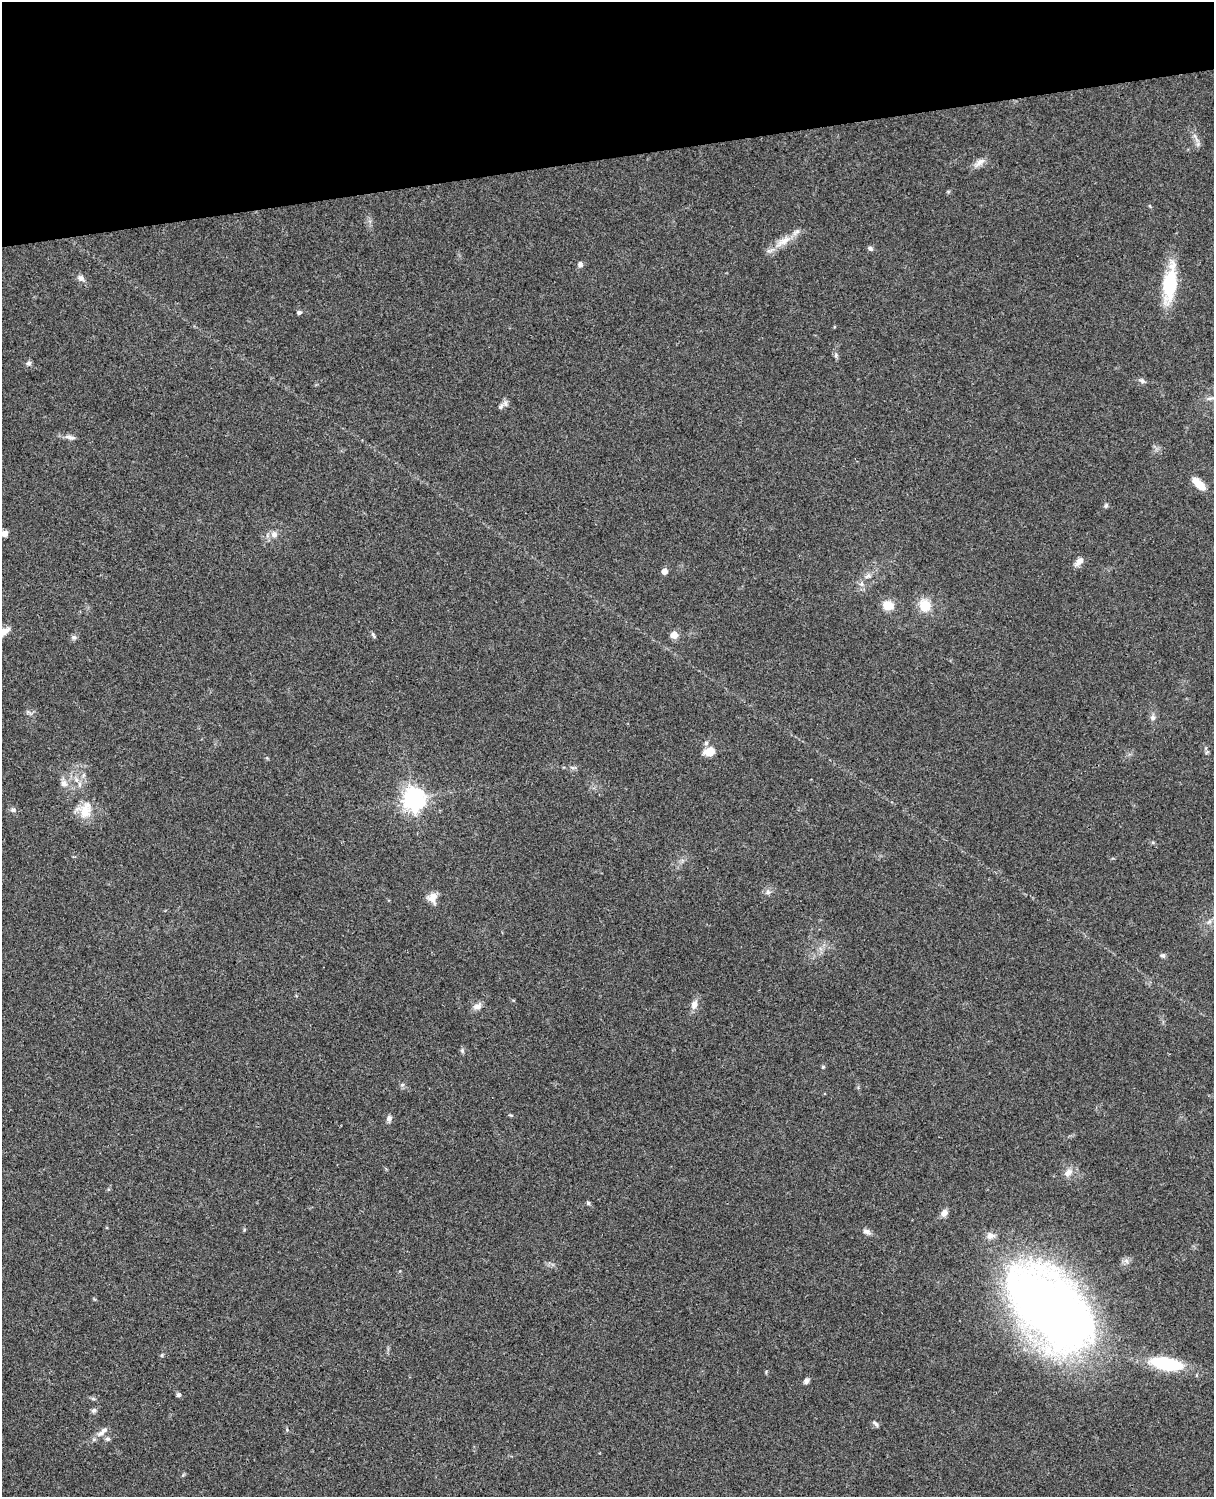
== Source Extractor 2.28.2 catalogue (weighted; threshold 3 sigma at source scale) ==
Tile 3 of 4 x 3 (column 3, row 1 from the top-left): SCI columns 2546-3757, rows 3269-4763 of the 5088 x 4927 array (HDU 1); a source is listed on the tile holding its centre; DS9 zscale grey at full resolution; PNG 1216 x 1499 px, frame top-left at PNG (2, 2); no overlay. Shown black and unused: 10% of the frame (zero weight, under 3 of 4 exposures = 6% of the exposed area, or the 3 px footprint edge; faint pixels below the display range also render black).
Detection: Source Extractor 2.28.2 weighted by HDU 2 'WHT'; one run over the whole footprint, this tile lists its part. Background 0.0838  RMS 0.006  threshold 0.0269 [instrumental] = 3 sigma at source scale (4.5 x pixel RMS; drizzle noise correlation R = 1.50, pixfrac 1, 0.05/0.05 arcsec/px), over >= 5 px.
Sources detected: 62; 2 inside a brighter listed object's ellipse — not listed separately; the other 60 listed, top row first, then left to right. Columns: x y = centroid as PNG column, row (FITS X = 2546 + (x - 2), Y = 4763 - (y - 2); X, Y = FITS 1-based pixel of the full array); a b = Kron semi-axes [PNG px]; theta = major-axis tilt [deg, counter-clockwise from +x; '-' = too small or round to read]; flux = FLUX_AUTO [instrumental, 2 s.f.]
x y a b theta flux
979 162 19 7 38 3.9
783 241 27 10 33 9
870 248 7 5 -34 1.4
580 264 6 6 - 2
81 278 10 8 -46 2.4
1170 284 32 11 82 41
299 312 6 5 - 1.2
834 327 4 3 - 0.5
836 355 7 4 89 1.1
28 363 7 6 - 1.4
1142 381 8 6 -17 1.5
1210 398 13 4 7 2
505 403 9 8 - 2.4
70 437 14 6 -12 2.6
1199 484 18 8 -44 7.8
1106 505 6 5 - 1
5 533 6 6 - 4.1
274 534 10 9 - 3.4
1079 562 13 7 46 3.3
664 571 5 5 - 5.2
867 576 9 5 27 2.1
861 584 6 6 - 1.8
888 605 13 11 -20 7.9
925 605 12 11 - 13
2 632 21 9 26 7.6
373 635 8 4 -68 0.96
674 635 5 5 - 10
74 637 8 7 - 1.5
1153 717 7 7 - 1.8
706 743 6 6 - 1.3
709 751 12 9 15 7.3
76 780 7 6 - 2
64 783 10 9 - 3.3
414 799 8 7 - 440
13 810 7 7 - 1.5
85 810 22 20 47 11
768 892 8 7 - 2.1
432 898 13 11 -88 4.9
1209 921 7 4 45 1.5
1163 955 6 6 - 1.3
694 1004 11 8 75 3.8
477 1006 12 7 15 3.4
462 1050 6 4 -47 1
823 1067 5 4 - 0.67
402 1085 6 4 42 1
511 1115 6 3 -17 0.66
389 1118 8 6 78 2
1068 1172 14 9 39 4
588 1203 5 5 - 0.87
944 1213 8 7 - 3.6
867 1231 12 6 -18 2.2
990 1236 11 9 4 3.7
1050 1308 83 48 -45 560
1166 1364 37 14 -10 33
806 1381 7 5 48 2
178 1395 6 5 - 1.1
94 1410 7 6 - 1.5
875 1423 10 4 -42 1.3
100 1433 12 7 22 3.1
108 1439 7 6 - 1.4
Isophote crosses this tile's border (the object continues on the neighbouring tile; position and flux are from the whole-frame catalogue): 1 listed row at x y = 2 632